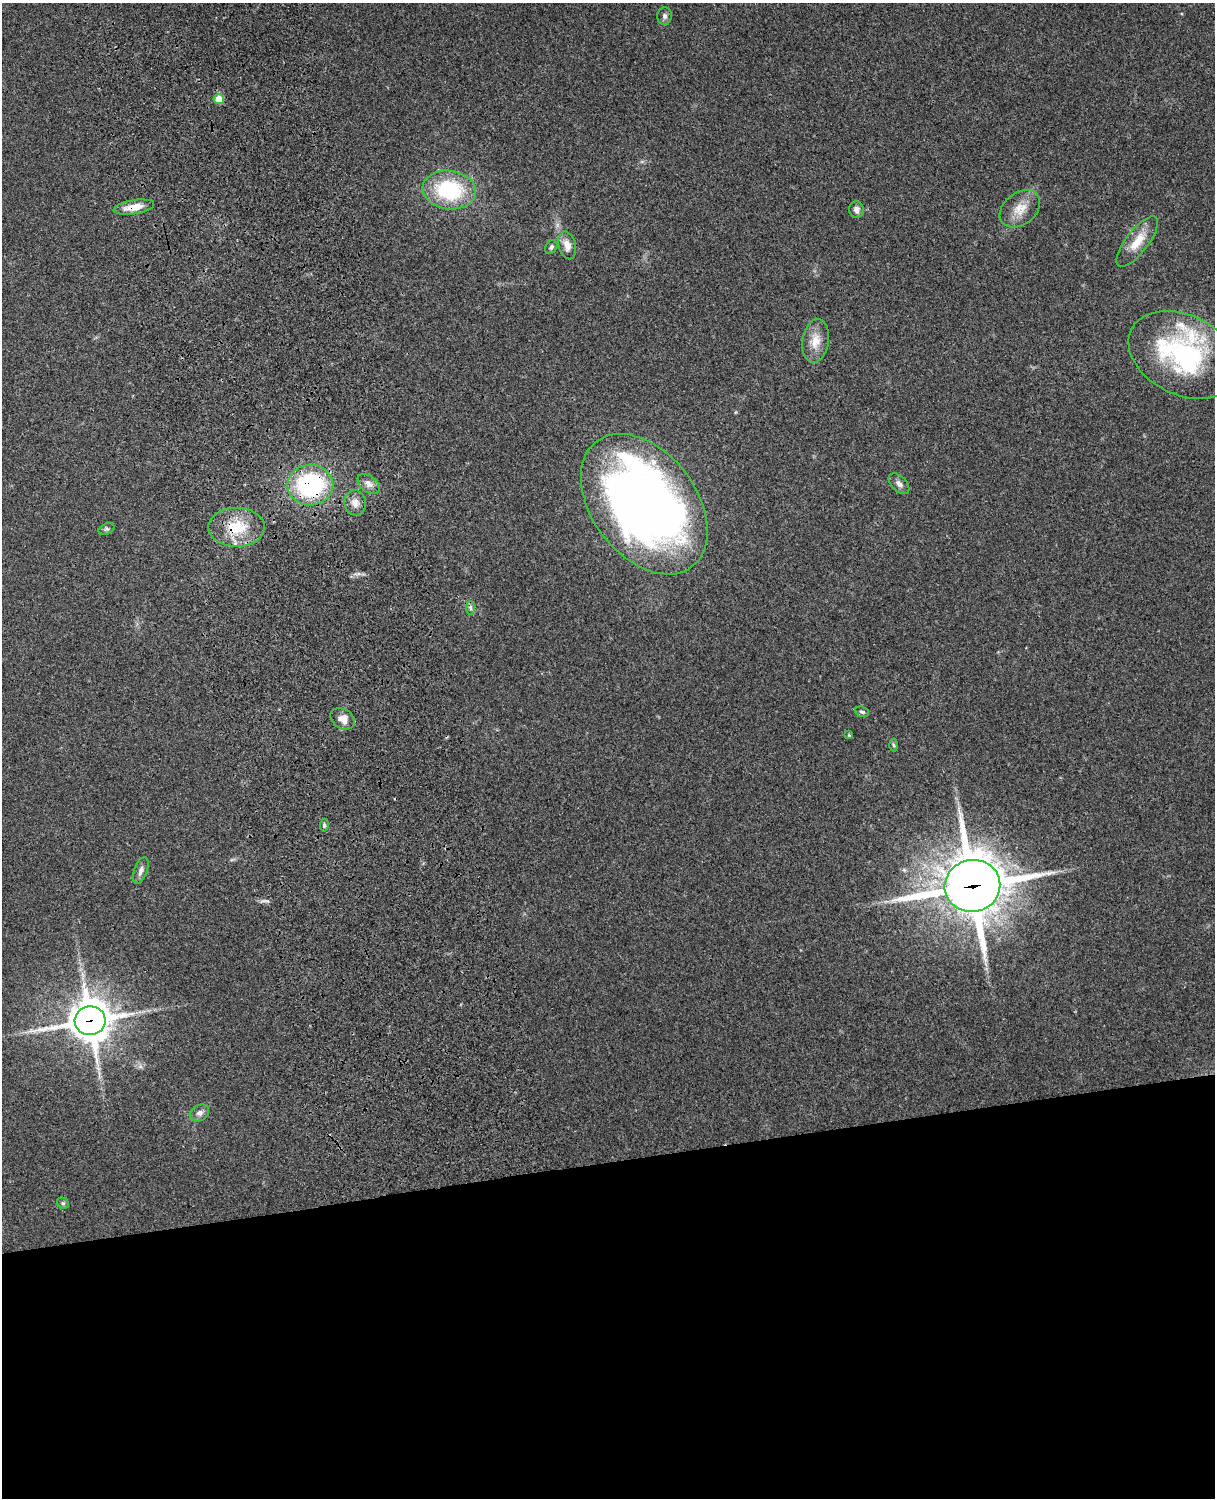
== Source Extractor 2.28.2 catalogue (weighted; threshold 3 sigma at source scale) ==
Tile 11 of 4 x 3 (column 3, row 3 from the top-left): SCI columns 2545-3757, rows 164-1659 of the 5090 x 4928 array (HDU 1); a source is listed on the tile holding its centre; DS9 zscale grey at full resolution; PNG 1217 x 1500 px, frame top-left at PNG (2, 3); each listed source drawn as its Kron ellipse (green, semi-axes under 4 px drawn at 4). Shown black and unused: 23% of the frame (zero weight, under 3 of 4 exposures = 6% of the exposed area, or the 3 px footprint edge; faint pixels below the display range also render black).
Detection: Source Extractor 2.28.2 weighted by HDU 2 'WHT'; one run over the whole footprint, this tile lists its part. Background 0.273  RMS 0.0091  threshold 0.0412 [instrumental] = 3 sigma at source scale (4.5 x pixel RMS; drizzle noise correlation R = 1.50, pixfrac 1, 0.05/0.05 arcsec/px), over >= 5 px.
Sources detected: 32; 3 inside a brighter listed object's ellipse — not listed separately; the other 29 listed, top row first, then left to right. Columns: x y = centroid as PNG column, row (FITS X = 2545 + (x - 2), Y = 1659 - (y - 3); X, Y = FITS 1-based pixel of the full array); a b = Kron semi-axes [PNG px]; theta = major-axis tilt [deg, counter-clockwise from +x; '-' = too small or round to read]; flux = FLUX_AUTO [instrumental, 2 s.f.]
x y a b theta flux
665 16 9 7 -88 3.1
219 99 5 5 - 17
449 190 27 19 -8 75
134 207 20 7 9 12
1020 209 22 16 38 16
856 210 8 7 - 4.8
1137 241 31 11 52 18
567 245 14 8 -75 7.8
551 247 7 5 59 2.2
816 341 22 13 81 14
1183 355 58 39 -27 150
369 484 13 8 -39 5.4
899 484 12 7 -46 4
310 485 23 20 1 110
355 503 12 11 - 7.4
644 504 79 52 -53 790
237 527 28 19 -1 33
107 529 8 5 25 1.9
471 608 7 4 -89 1.8
862 712 7 5 -17 2
342 719 13 9 -32 8.1
849 735 4 4 - 0.98
893 745 6 4 -87 1.4
324 825 6 4 83 1.5
141 870 13 6 69 4.5
972 886 28 26 14 3900
90 1021 15 14 - 2500
199 1113 10 7 30 4.1
63 1203 6 5 - 1.5
Overlapping masked pixels (flux is a lower limit): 5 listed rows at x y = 134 207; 310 485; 237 527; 972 886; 90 1021